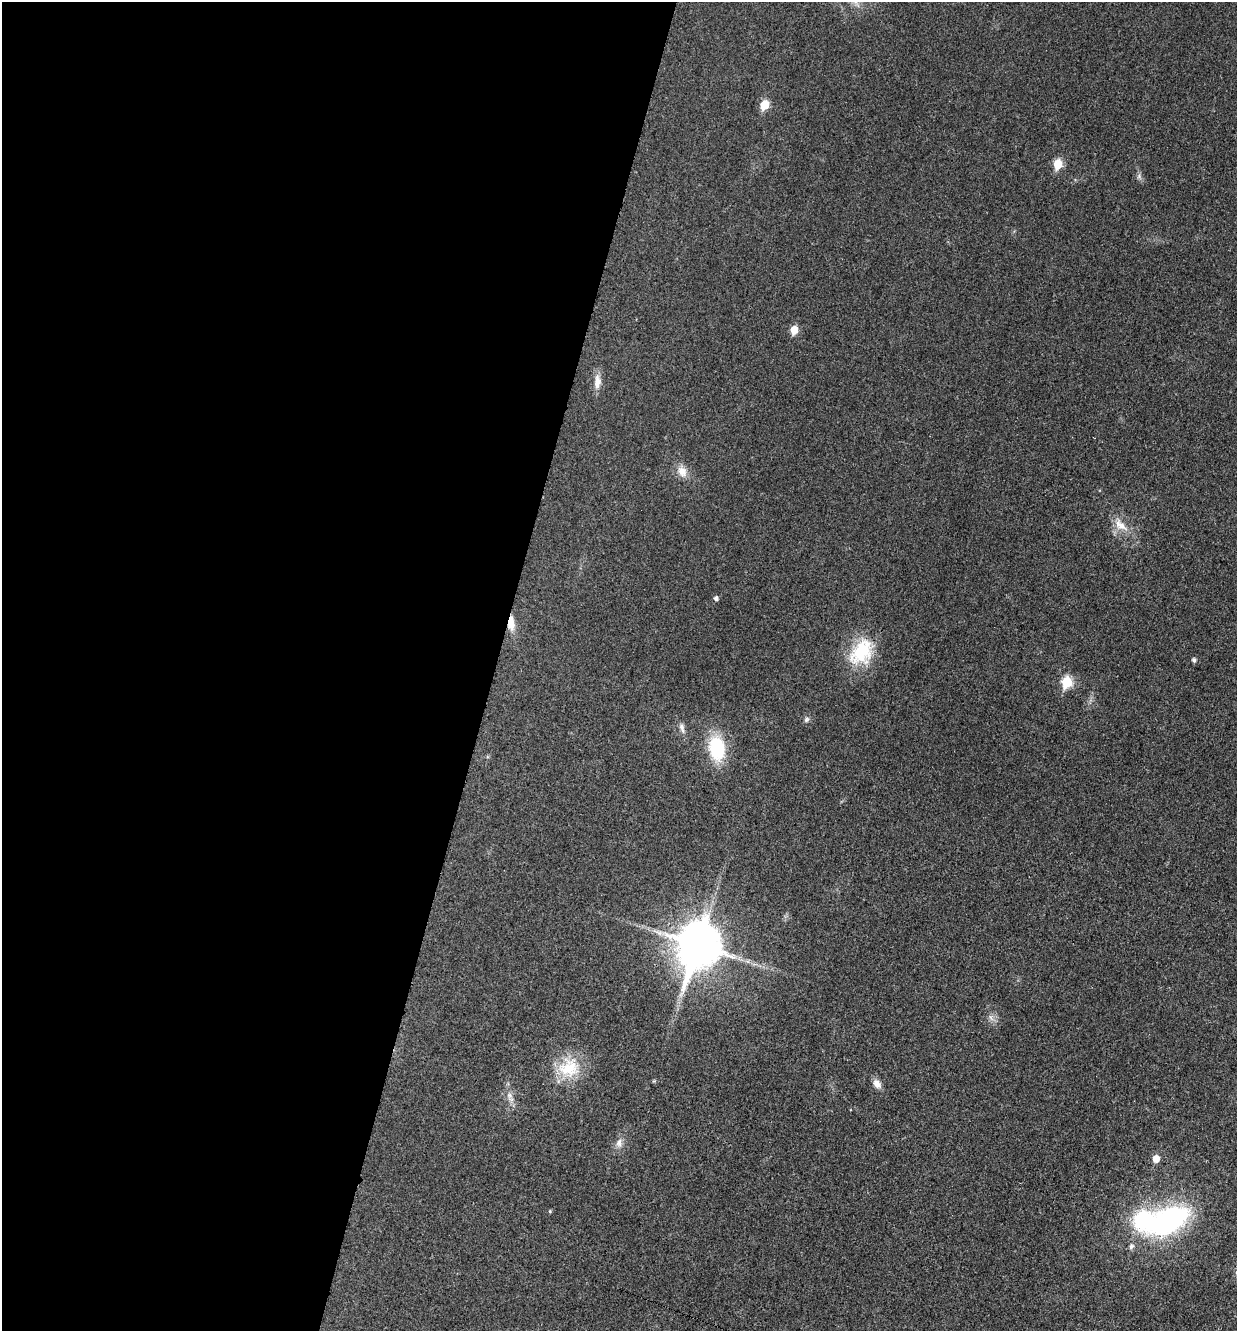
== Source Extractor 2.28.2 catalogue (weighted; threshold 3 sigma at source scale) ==
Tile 5 of 4 x 4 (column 1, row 2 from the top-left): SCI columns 273-1507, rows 2668-3996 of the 5351 x 5330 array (HDU 1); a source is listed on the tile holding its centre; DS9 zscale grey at full resolution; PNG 1239 x 1333 px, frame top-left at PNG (2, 2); no overlay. Shown black and unused: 40% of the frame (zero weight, under 3 of 4 exposures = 1% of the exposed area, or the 3 px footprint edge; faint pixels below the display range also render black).
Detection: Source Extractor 2.28.2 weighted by HDU 2 'WHT'; one run over the whole footprint, this tile lists its part. Background 0.0553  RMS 0.0054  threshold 0.0241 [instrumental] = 3 sigma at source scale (4.5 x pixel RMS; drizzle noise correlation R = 1.50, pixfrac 1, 0.05/0.05 arcsec/px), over >= 5 px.
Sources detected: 26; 1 inside a brighter listed object's ellipse — not listed separately; the other 25 listed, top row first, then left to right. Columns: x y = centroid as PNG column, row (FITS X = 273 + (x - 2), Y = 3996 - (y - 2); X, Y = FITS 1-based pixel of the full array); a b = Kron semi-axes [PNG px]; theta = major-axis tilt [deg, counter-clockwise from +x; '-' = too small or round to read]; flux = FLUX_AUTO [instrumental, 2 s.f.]
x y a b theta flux
855 2 9 7 -1 2.4
765 105 6 5 - 16
1058 164 6 5 - 22
794 330 6 5 - 11
597 382 21 9 89 5.2
682 471 16 12 -59 5.4
1120 525 22 11 -38 7.9
716 598 5 5 - 1.6
511 622 16 7 -87 8.4
861 652 36 25 57 28
1194 660 5 5 - 1.4
1067 682 6 6 - 32
806 719 8 6 47 1.4
682 728 15 6 -73 2.6
717 748 21 14 -83 35
698 946 16 12 74 2100
991 1018 10 4 -60 1.7
569 1068 30 27 25 22
877 1084 12 8 -54 3.7
509 1095 9 8 - 2.4
619 1143 13 8 89 3.2
1156 1159 6 5 - 6.9
550 1211 4 4 - 0.56
1168 1220 32 18 27 120
1131 1246 7 6 - 1.7
Overlapping masked pixels (flux is a lower limit): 2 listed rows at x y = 511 622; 698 946
Isophote crosses this tile's border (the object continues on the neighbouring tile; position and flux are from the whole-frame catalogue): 1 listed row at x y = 855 2